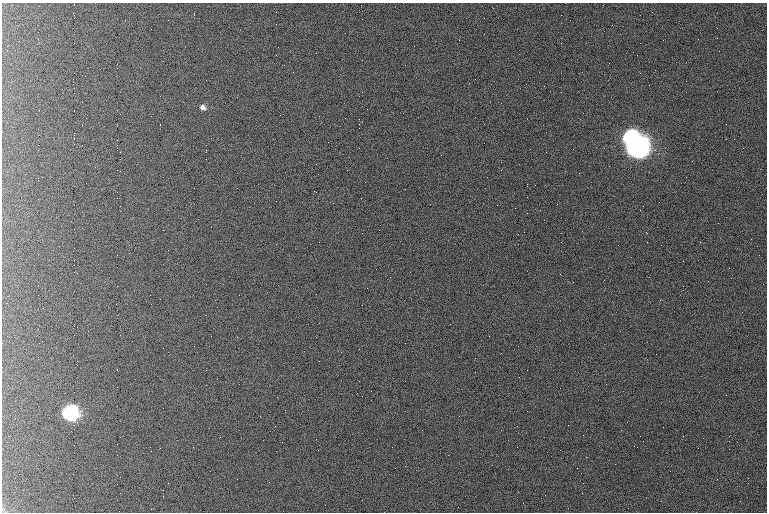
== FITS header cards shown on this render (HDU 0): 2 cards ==
NAXIS1  =                  765 /fastest changing axis
NAXIS2  =                  510 /next to fastest changing axis

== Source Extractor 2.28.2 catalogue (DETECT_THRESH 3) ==
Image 765 x 510 px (HDU 0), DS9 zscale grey, 1 PNG px = 1 image px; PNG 769 x 514 px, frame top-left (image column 1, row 510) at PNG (2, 3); no overlay
Background 923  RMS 5.6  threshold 16.8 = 3 sigma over >= 5 px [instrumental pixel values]
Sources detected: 4; all 4 listed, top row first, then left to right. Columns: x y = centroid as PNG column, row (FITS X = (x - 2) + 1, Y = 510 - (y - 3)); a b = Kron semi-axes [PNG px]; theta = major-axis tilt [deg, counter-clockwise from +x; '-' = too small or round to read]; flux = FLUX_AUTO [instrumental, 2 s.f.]
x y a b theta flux
203 107 8 6 -23 1600
630 137 9 8 - 80000
637 148 10 9 - 370000
70 413 9 9 - 79000